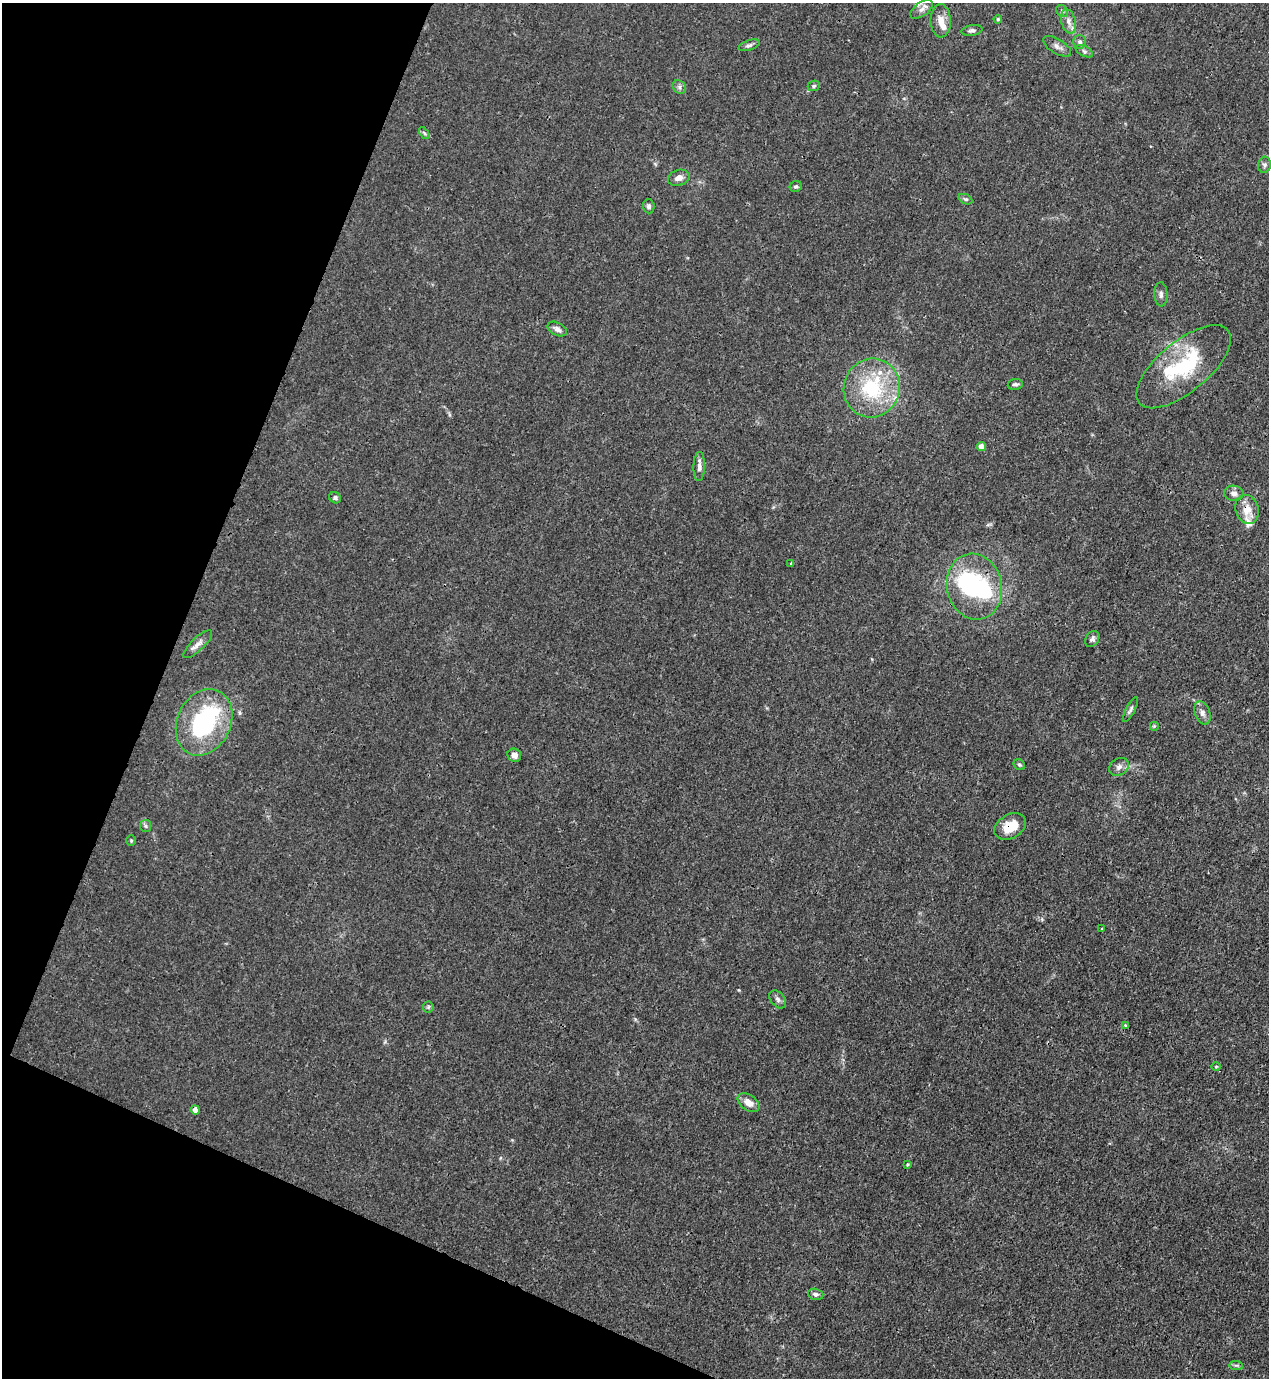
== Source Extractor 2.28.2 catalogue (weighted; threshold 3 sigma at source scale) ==
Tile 9 of 4 x 4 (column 1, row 3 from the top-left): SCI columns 223-1489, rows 1417-2792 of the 5646 x 5583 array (HDU 1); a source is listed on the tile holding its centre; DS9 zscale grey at full resolution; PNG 1271 x 1380 px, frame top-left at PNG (2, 3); each listed source drawn as its Kron ellipse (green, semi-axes under 4 px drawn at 4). Shown black and unused: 20% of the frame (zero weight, under 3 of 4 exposures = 7% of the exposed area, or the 3 px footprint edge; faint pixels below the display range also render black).
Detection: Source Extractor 2.28.2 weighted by HDU 2 'WHT'; one run over the whole footprint, this tile lists its part. Background 0.0182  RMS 0.0026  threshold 0.0116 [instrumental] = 3 sigma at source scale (4.5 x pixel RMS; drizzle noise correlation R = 1.50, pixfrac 1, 0.05/0.05 arcsec/px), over >= 5 px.
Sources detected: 62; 4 inside a brighter object's white glare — neither listed nor drawn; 6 inside a brighter listed object's ellipse — not listed separately; the other 52 listed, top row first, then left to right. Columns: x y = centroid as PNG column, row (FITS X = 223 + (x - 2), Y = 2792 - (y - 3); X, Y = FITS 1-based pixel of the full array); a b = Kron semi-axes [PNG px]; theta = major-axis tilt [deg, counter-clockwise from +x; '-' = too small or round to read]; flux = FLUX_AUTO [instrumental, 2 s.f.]
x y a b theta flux
922 9 13 6 36 1.3
1062 11 6 5 - 0.51
998 19 4 3 - 0.3
941 21 16 10 -88 2.7
1068 21 12 7 -76 1.5
972 30 10 5 9 0.76
1080 42 7 6 - 0.8
749 45 11 5 18 0.77
1057 46 16 7 -31 1.3
1084 51 9 5 -27 0.66
814 86 6 5 - 0.5
679 87 7 6 - 0.72
424 133 7 3 -53 0.39
1264 165 8 6 79 0.67
679 178 11 7 18 1.5
796 186 6 5 - 0.51
965 199 7 4 -25 0.44
649 206 7 6 - 0.69
1161 294 12 6 -86 0.95
557 329 10 6 -28 1.1
1184 367 57 25 40 21
1015 384 7 5 10 0.71
872 388 30 28 71 19
981 447 4 4 - 3.6
699 467 14 6 89 1.4
1234 493 9 7 -5 1.2
335 498 6 5 - 0.67
1247 509 15 11 -71 3.7
791 564 3 3 - 0.34
974 587 33 27 -77 24
1092 639 9 6 57 0.77
198 644 19 6 44 1.6
1130 710 14 4 63 0.66
1202 713 12 7 -70 1.2
204 722 34 26 64 32
1154 726 5 5 - 0.33
514 755 7 6 - 1.6
1019 765 6 5 - 0.45
1119 767 10 8 36 1.3
146 826 6 5 - 0.55
1010 827 17 11 30 5.3
131 840 6 5 - 0.35
1102 929 4 3 - 0.23
778 999 10 6 -49 0.87
428 1007 6 5 - 0.39
1125 1025 3 2 - 0.21
1216 1066 5 3 - 0.28
749 1103 12 7 -35 2.4
195 1110 4 4 - 2
907 1164 4 3 - 0.33
816 1294 8 5 -16 0.69
1236 1365 7 4 -1 0.49
Overlapping masked pixels (flux is a lower limit): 4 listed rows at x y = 1247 509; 204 722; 1010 827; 195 1110